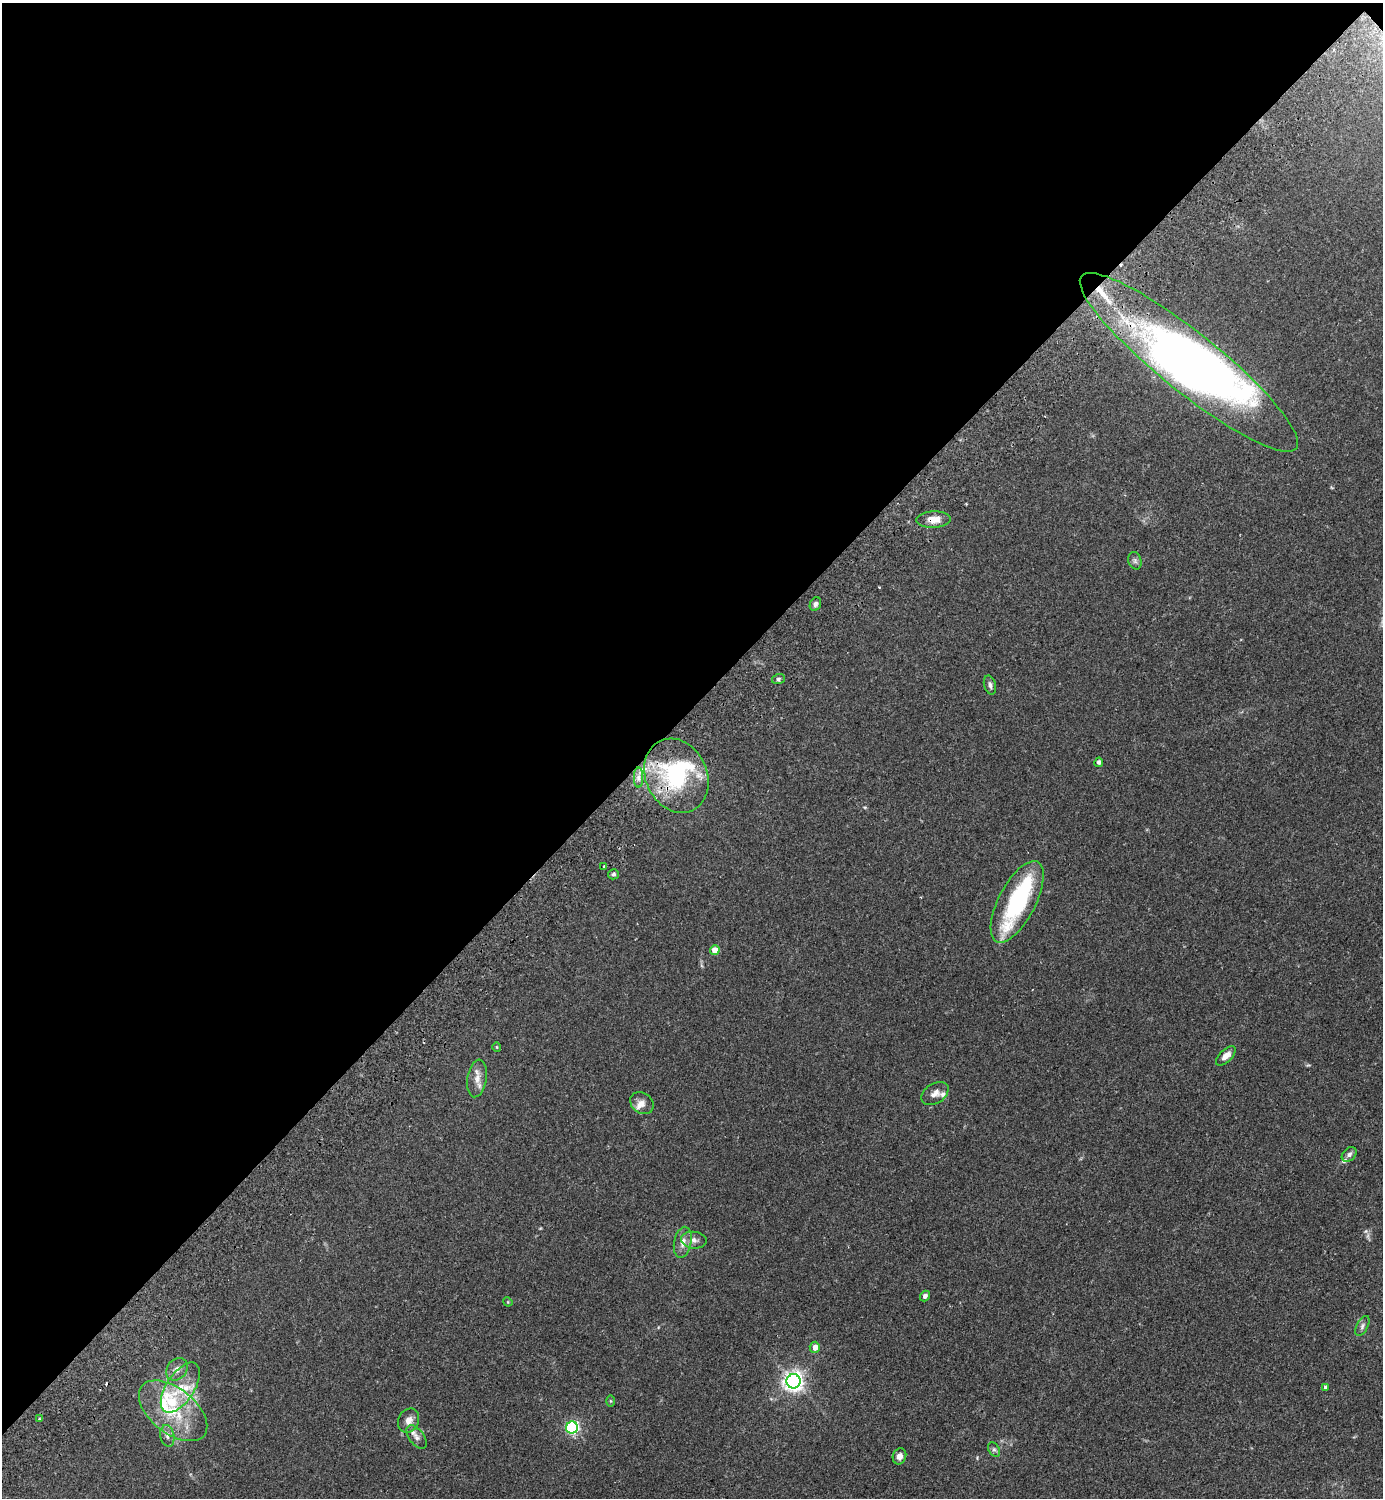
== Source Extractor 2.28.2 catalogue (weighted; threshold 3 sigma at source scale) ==
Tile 2 of 4 x 4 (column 2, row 1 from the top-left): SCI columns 1725-3105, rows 4534-6029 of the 6069 x 6073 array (HDU 1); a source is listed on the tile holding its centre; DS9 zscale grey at full resolution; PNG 1385 x 1500 px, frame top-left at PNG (2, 3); each listed source drawn as its Kron ellipse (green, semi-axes under 4 px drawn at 4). Shown black and unused: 47% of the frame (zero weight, under 2 of 3 exposures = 3% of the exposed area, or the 3 px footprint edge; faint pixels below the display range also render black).
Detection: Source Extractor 2.28.2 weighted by HDU 2 'WHT'; one run over the whole footprint, this tile lists its part. Background 0.174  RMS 0.0076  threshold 0.0341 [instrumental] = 3 sigma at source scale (4.5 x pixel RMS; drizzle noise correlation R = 1.50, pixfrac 1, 0.05/0.05 arcsec/px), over >= 5 px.
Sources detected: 52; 4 inside a brighter object's white glare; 1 cosmic-ray / hot-pixel residue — neither listed nor drawn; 9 inside a brighter listed object's ellipse — not listed separately; the other 38 listed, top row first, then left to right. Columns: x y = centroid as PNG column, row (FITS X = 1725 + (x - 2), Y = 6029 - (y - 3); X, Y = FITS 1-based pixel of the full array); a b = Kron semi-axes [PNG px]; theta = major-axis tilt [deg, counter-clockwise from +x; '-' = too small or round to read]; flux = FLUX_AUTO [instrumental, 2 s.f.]
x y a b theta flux
1189 362 138 29 -39 430
933 519 17 8 2 8.5
1135 561 9 6 -75 2.1
815 604 7 5 67 2.3
778 679 6 5 - 1.7
990 685 10 6 -74 2.5
1099 762 4 4 - 1.8
676 776 38 31 -64 82
638 778 10 4 90 3.2
604 866 3 3 - 1
613 874 5 5 - 1.5
1017 902 45 18 63 73
715 950 5 4 - 11
497 1047 4 4 - 0.78
1226 1056 12 6 43 5.4
477 1078 19 9 81 7.2
935 1093 15 10 33 5.3
642 1103 12 10 -39 4.7
1349 1154 8 6 43 2.6
694 1240 13 8 -5 4.3
683 1242 16 8 79 6.2
925 1296 5 4 - 2.3
508 1302 5 4 - 0.66
1362 1326 11 5 62 2.4
815 1347 5 5 - 6.5
177 1369 12 9 49 4.6
794 1381 7 7 - 440
180 1387 28 14 57 18
1325 1387 4 4 - 2.1
611 1401 6 4 -89 0.79
173 1411 40 22 -38 42
39 1419 4 3 - 0.73
409 1421 12 10 64 5.7
572 1428 6 6 - 130
167 1436 11 7 -78 3.3
416 1437 14 7 -53 4.1
994 1450 8 5 -63 1.8
899 1456 8 6 71 4.1
Overlapping masked pixels (flux is a lower limit): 3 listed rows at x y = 1189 362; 933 519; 676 776